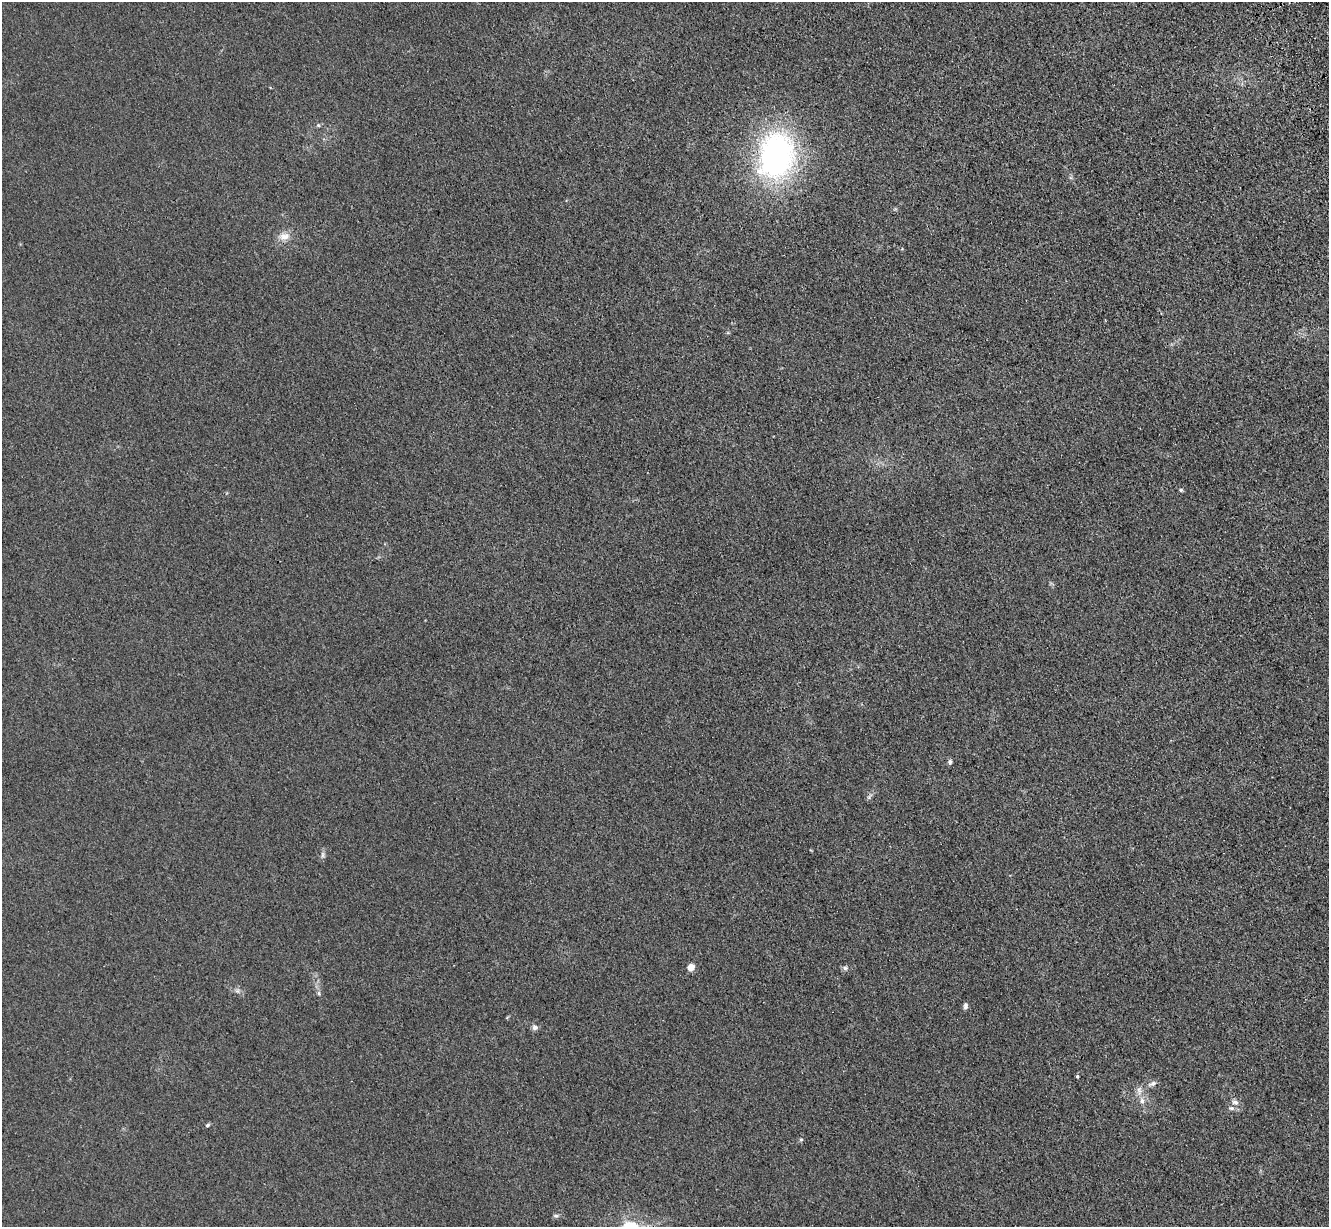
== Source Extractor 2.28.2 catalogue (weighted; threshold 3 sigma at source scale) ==
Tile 10 of 4 x 4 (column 2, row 3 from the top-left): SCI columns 1442-2768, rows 1423-2647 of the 5535 x 5417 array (HDU 1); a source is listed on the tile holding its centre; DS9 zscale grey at full resolution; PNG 1331 x 1229 px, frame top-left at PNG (2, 2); no overlay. Shown black and unused: <1% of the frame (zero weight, under 3 of 4 exposures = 6% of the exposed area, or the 3 px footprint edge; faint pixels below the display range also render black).
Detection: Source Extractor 2.28.2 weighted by HDU 2 'WHT'; one run over the whole footprint, this tile lists its part. Background 0.0347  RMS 0.0061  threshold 0.0274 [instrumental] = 3 sigma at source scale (4.5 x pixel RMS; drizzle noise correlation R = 1.50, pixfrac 1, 0.05/0.05 arcsec/px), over >= 5 px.
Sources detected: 21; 1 inside a brighter listed object's ellipse — not listed separately; the other 20 listed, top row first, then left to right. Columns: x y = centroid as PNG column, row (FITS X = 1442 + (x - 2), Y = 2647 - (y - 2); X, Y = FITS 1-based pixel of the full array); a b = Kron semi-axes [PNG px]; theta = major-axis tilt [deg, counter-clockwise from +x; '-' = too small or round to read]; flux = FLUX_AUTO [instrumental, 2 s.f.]
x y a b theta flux
318 125 5 5 - 0.91
776 155 51 38 77 160
284 236 15 11 12 5.7
1181 490 6 4 -15 0.88
950 762 6 5 - 1.4
323 855 10 4 90 1.6
691 967 5 4 - 12
845 968 7 6 - 1.5
237 991 6 6 - 1.5
319 993 6 4 -62 1.1
965 1006 8 5 88 1.7
535 1027 7 7 - 2.3
1077 1076 4 4 - 0.77
1152 1083 12 6 22 2.4
1139 1091 14 6 -84 3.2
1235 1102 10 7 -18 2.6
1231 1108 9 6 -9 1.8
207 1125 6 4 28 0.97
801 1139 6 4 0 0.75
556 1216 8 5 -12 1.3